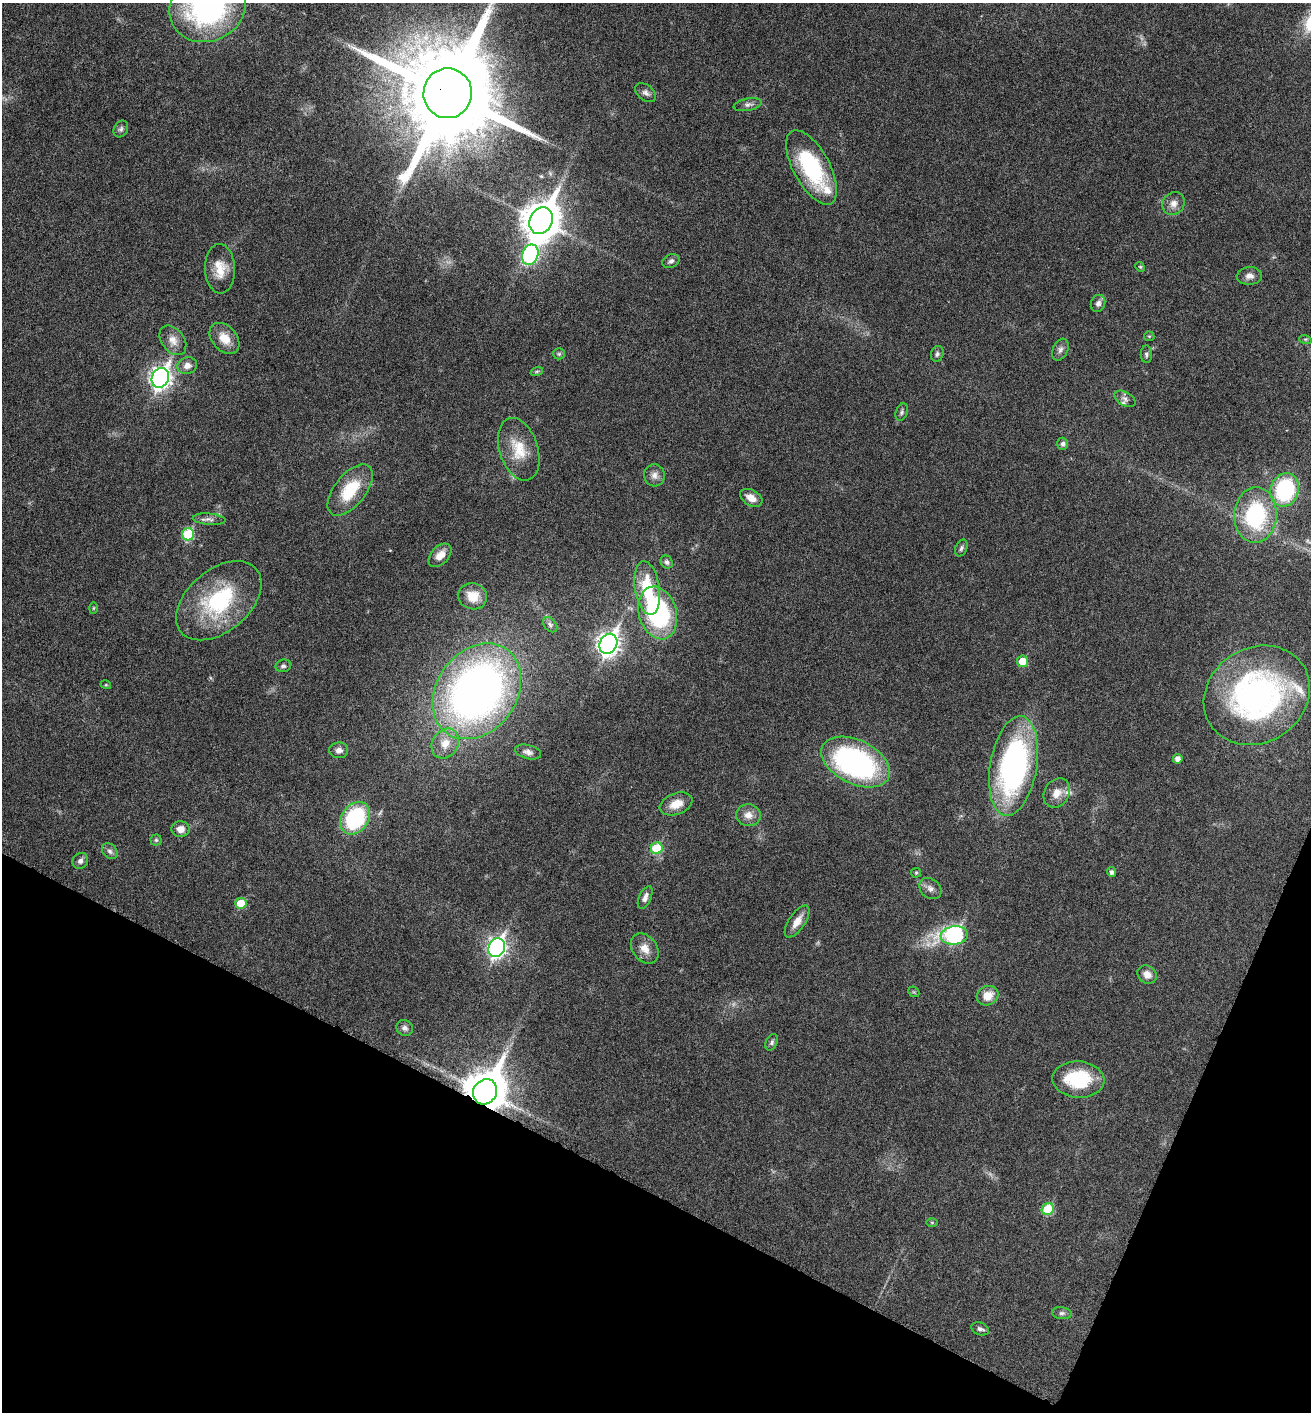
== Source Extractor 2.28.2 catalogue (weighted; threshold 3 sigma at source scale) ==
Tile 15 of 4 x 4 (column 3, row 4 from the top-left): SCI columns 2767-4075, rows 13-1422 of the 5668 x 5660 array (HDU 1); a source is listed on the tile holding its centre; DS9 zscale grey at full resolution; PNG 1313 x 1414 px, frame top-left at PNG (2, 3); each listed source drawn as its Kron ellipse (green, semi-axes under 4 px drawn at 4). Shown black and unused: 20% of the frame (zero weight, under 5 of 9 exposures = <1% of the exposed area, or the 3 px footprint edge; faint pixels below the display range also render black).
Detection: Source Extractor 2.28.2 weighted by HDU 2 'WHT'; one run over the whole footprint, this tile lists its part. Background 0.027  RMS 0.0026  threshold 0.0105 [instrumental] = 3 sigma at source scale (4.09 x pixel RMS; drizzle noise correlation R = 1.36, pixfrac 0.8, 0.05/0.05 arcsec/px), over >= 5 px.
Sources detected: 91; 1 too faint to see at this stretch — neither listed nor drawn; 4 inside a brighter listed object's ellipse — not listed separately; the other 86 listed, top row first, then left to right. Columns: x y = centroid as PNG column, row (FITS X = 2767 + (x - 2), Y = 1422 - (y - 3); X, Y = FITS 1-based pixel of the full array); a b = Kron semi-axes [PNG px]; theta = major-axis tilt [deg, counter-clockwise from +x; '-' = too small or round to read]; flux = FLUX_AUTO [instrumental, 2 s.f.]
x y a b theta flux
208 7 39 34 27 56
448 93 25 24 - 6300
646 93 12 7 -38 1
748 105 14 6 11 0.96
121 129 9 7 58 0.72
811 167 41 18 -61 22
1174 204 12 10 58 1.8
541 221 14 11 64 570
530 255 10 8 69 39
671 261 9 6 23 0.75
1140 267 5 4 - 0.28
220 269 25 15 -88 4.5
1249 276 12 9 4 1.5
1098 303 8 7 - 1.1
1149 336 5 5 - 0.28
224 338 18 12 -48 3.9
1305 339 6 4 -17 0.33
173 340 16 11 -53 2.5
1060 350 11 7 66 0.97
559 354 6 5 - 0.42
937 354 8 6 72 0.69
1146 354 8 5 -89 0.6
187 366 10 8 15 1.6
537 371 6 4 19 0.37
160 378 10 8 63 130
1125 399 11 6 -31 0.9
902 412 9 5 70 0.54
1063 444 6 5 - 0.79
519 449 32 19 -72 6.8
654 475 11 10 - 1.5
350 490 30 15 51 9.9
1285 490 17 14 73 22
751 498 12 7 -30 2.2
1255 515 28 21 86 23
209 519 16 5 -5 1.1
188 534 6 6 - 12
961 548 9 6 65 0.64
440 555 14 9 47 2.6
667 562 7 6 - 0.78
647 588 27 12 -81 11
472 596 15 13 -14 3.9
219 601 49 31 40 23
93 608 6 4 88 0.26
658 613 27 18 -74 36
550 625 8 6 -51 0.61
608 644 10 8 63 150
1022 661 5 5 - 3.9
283 666 8 6 16 0.64
106 685 5 3 - 0.23
477 691 52 40 54 130
1257 695 55 47 33 68
445 743 16 13 56 3.3
339 750 9 8 - 1.1
528 752 13 7 -15 1.1
1178 759 5 4 - 1.2
856 762 36 22 -26 52
1014 766 50 23 80 62
1057 793 15 12 59 2.6
676 804 17 10 21 3.3
748 815 12 11 - 2.1
355 818 17 13 55 22
181 829 9 8 - 1.8
156 840 5 5 - 0.43
657 848 6 5 - 9.9
110 851 9 6 -45 0.85
80 861 8 7 - 0.95
1112 872 5 4 - 0.74
916 873 5 4 - 0.29
930 888 12 9 -40 1.3
645 897 12 6 66 1.2
241 903 6 5 - 5.9
797 922 18 8 56 2.7
954 935 13 9 6 40
497 948 9 8 - 92
645 948 16 12 -53 2.7
1147 975 10 8 -37 2
914 992 6 4 -43 0.34
988 996 11 9 27 3.4
405 1028 8 7 - 0.81
772 1042 8 5 63 0.59
1078 1080 26 18 -4 14
485 1092 13 11 55 790
1048 1209 6 5 - 9.2
932 1222 6 4 -1 0.26
1062 1313 10 6 -6 0.72
980 1329 9 6 -19 0.87
Overlapping masked pixels (flux is a lower limit): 2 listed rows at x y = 448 93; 485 1092
Isophote crosses this tile's border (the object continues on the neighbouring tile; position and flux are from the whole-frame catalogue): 2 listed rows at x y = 208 7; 448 93